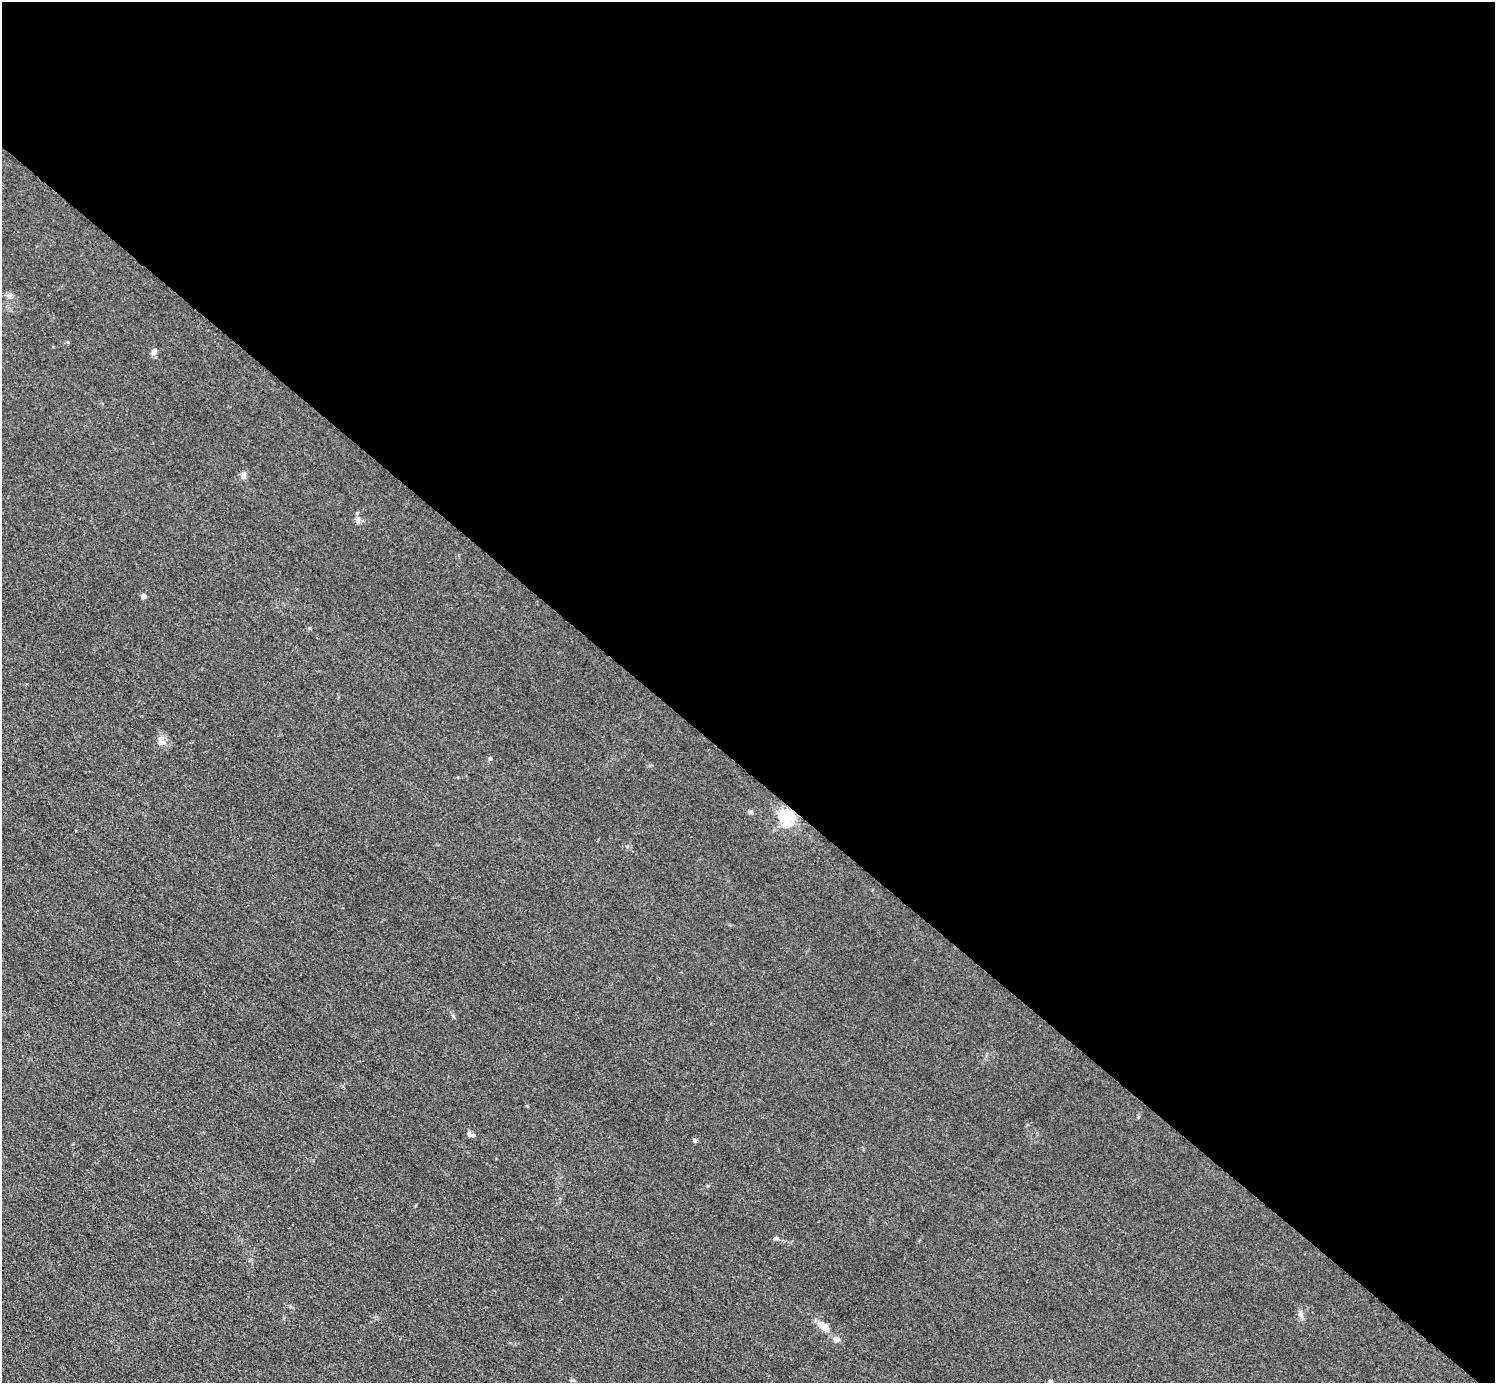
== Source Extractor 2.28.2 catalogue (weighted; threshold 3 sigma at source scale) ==
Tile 3 of 4 x 4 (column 3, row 1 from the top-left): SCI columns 2987-4479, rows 4441-5821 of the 5974 x 5976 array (HDU 1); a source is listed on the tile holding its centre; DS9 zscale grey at full resolution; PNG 1497 x 1385 px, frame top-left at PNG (2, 2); no overlay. Shown black and unused: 56% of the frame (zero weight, under 3 of 4 exposures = <1% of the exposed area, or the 3 px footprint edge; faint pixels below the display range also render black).
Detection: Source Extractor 2.28.2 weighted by HDU 2 'WHT'; one run over the whole footprint, this tile lists its part. Background 0.016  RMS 0.0044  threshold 0.0197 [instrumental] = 3 sigma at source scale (4.5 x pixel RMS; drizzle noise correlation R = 1.50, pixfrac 1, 0.05/0.05 arcsec/px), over >= 5 px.
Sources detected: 18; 1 inside a brighter object's white glare — not listed; the other 17 listed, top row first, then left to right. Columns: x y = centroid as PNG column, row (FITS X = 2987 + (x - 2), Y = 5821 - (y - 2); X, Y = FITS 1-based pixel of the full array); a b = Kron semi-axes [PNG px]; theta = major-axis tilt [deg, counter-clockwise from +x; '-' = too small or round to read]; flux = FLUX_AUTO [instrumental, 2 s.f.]
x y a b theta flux
9 295 9 7 73 1.5
154 351 8 6 68 1.8
243 476 8 6 -89 1.9
358 520 9 7 83 1.7
143 596 4 4 - 2.6
309 628 5 3 - 0.47
161 742 14 10 -85 3
490 758 5 4 - 1
751 812 6 5 - 1
787 816 6 6 - 130
471 1134 11 6 -32 1.3
695 1140 6 5 - 0.73
776 1238 8 5 7 1
1300 1314 8 7 - 1.8
821 1324 11 8 -18 3.1
836 1339 8 7 - 2
573 1380 6 4 1 0.58
Overlapping masked pixels (flux is a lower limit): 1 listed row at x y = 787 816